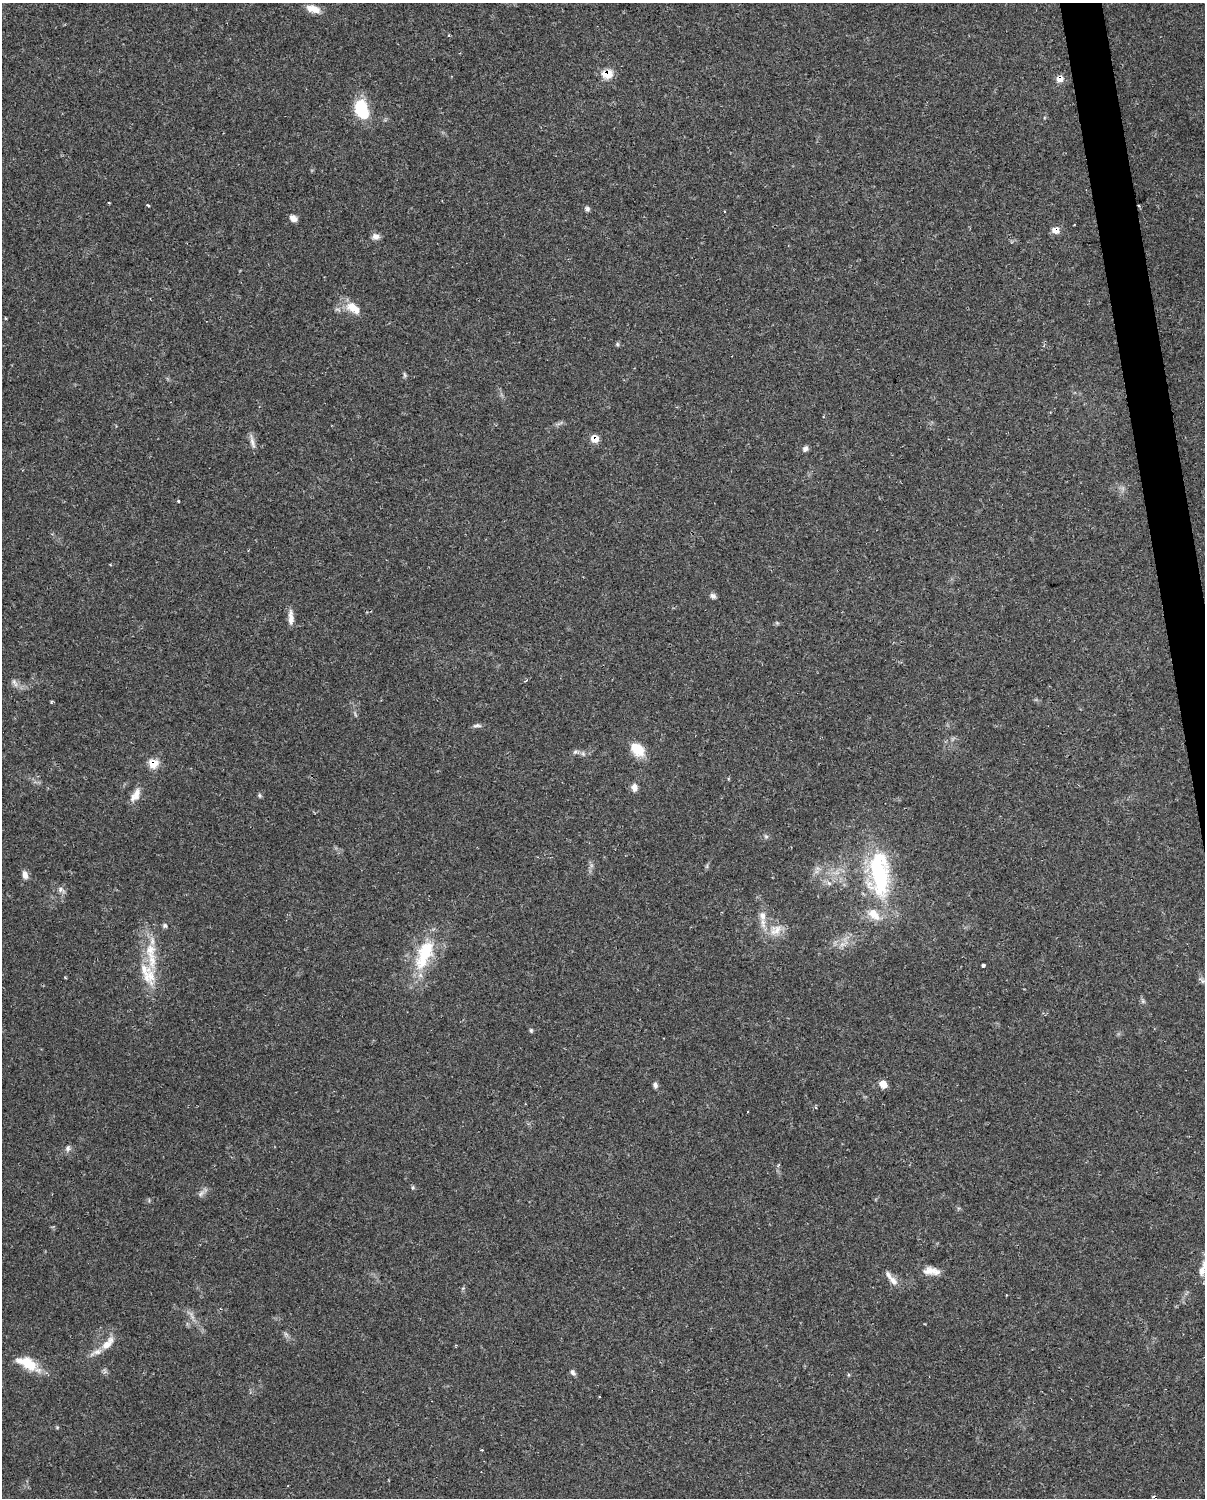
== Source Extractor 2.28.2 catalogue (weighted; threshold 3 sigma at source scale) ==
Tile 6 of 4 x 3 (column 2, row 2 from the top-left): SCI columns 1204-2406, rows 1524-3019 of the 4812 x 4588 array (HDU 1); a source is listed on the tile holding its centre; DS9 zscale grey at full resolution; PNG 1207 x 1500 px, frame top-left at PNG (2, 3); no overlay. Shown black and unused: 2% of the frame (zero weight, under 2 of 3 exposures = <1% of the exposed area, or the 3 px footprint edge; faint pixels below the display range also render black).
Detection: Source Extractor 2.28.2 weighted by HDU 2 'WHT'; one run over the whole footprint, this tile lists its part. Background 0.0362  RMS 0.0036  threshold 0.0163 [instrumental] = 3 sigma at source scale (4.5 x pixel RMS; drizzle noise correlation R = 1.50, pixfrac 1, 0.0396/0.0396 arcsec/px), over >= 5 px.
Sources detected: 68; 3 cosmic-ray / hot-pixel residue — not listed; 5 inside a brighter listed object's ellipse — not listed separately; the other 60 listed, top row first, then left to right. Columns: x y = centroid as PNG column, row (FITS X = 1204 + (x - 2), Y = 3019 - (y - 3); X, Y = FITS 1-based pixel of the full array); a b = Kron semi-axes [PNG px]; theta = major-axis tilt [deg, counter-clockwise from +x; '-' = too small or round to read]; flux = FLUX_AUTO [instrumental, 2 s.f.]
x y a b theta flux
313 9 15 7 -17 4.2
607 74 7 6 - 10
1060 79 7 6 - 3.1
362 110 21 14 -70 16
148 205 3 3 - 0.54
587 209 6 5 - 0.89
293 218 10 6 -29 1.8
1055 230 6 5 - 4.7
376 236 9 8 - 1.8
353 308 19 10 -35 5.8
5 318 5 3 - 0.29
617 344 6 5 - 0.53
405 375 8 3 -71 0.62
595 439 7 6 - 4.8
252 442 21 5 -75 1.8
805 449 7 6 - 1.2
178 501 3 3 - 1.9
713 596 8 6 -37 1.1
291 617 20 6 -88 2.6
777 623 6 4 -45 0.48
526 680 4 3 - 0.65
15 683 13 5 -64 1.4
51 702 3 3 - 0.51
477 725 12 4 2 0.97
637 749 19 13 -44 7
575 752 7 5 52 0.8
583 754 6 5 - 0.82
153 763 7 6 - 8.7
634 787 9 7 -88 2
135 795 19 9 59 3.3
259 795 7 4 -84 0.56
766 836 6 4 -1 0.65
879 874 60 24 -85 44
25 875 10 6 -77 2.1
829 883 6 5 - 0.93
60 889 8 7 - 1.2
763 916 14 9 -84 3.1
165 926 6 6 - 0.69
776 930 20 14 38 5.7
150 950 22 15 88 8.2
424 954 44 19 67 20
983 965 4 3 - 3.5
148 976 26 18 -75 9.5
1203 981 7 6 - 0.87
1143 1001 6 4 46 0.61
531 1030 6 5 - 0.53
883 1084 9 7 -44 3
655 1085 7 6 - 1.1
748 1112 3 2 - 0.33
68 1148 8 6 81 1.1
412 1187 6 4 89 0.49
201 1193 11 6 43 1.3
931 1271 22 9 -6 3.8
1202 1271 15 10 66 3
893 1281 13 9 -48 2.5
192 1316 13 3 -59 1.2
108 1343 22 10 47 4.4
27 1363 32 13 -28 9
573 1373 8 5 -60 1
481 1450 3 3 - 0.63
Overlapping masked pixels (flux is a lower limit): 5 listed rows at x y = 607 74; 1060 79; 1055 230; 595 439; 153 763
Isophote crosses this tile's border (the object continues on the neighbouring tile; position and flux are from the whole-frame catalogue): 1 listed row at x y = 1202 1271